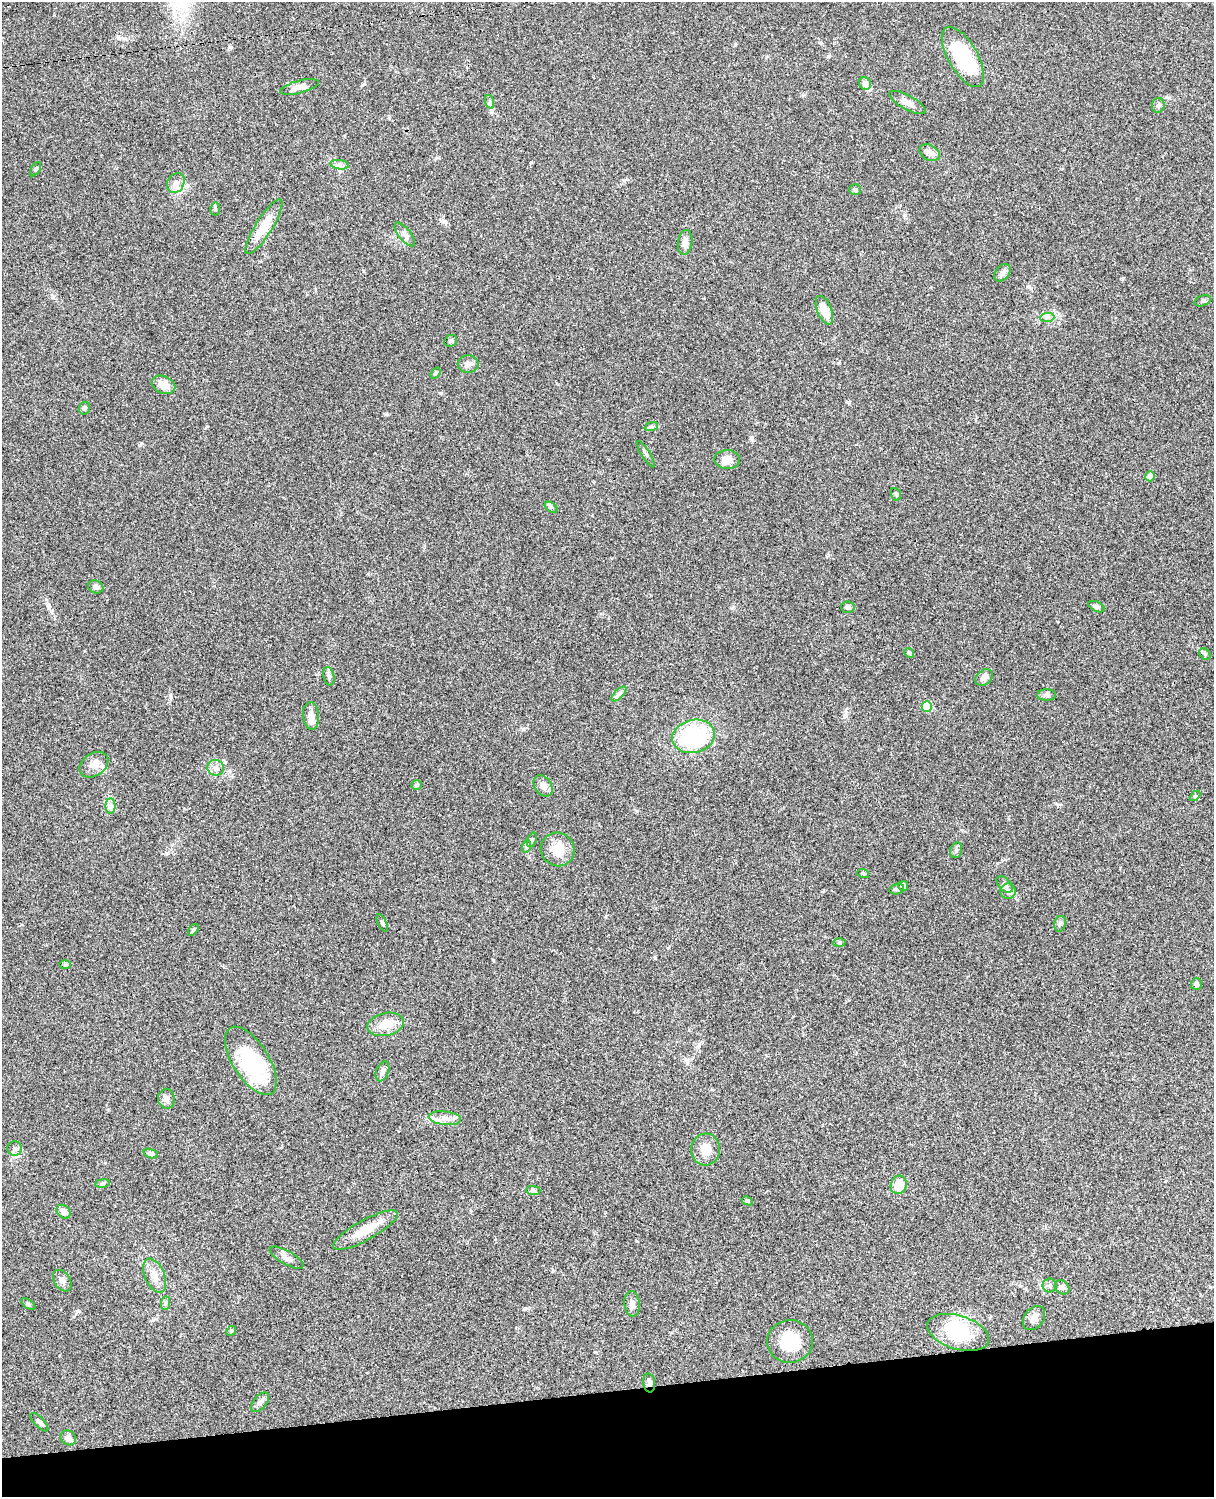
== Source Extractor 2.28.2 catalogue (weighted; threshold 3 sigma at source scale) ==
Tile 10 of 4 x 3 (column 2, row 3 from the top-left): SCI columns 1333-2544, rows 277-1771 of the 5086 x 4925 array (HDU 1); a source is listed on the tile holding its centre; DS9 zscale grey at full resolution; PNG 1216 x 1499 px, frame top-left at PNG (2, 2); each listed source drawn as its Kron ellipse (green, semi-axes under 4 px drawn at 4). Shown black and unused: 7% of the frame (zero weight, under 3 of 4 exposures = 6% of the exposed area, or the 3 px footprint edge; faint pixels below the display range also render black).
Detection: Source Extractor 2.28.2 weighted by HDU 2 'WHT'; one run over the whole footprint, this tile lists its part. Background 0.0759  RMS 0.0057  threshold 0.0258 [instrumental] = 3 sigma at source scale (4.5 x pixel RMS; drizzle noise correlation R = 1.50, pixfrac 1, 0.05/0.05 arcsec/px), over >= 5 px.
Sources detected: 99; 2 inside a brighter object's white glare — neither listed nor drawn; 4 inside a brighter listed object's ellipse — not listed separately; the other 93 listed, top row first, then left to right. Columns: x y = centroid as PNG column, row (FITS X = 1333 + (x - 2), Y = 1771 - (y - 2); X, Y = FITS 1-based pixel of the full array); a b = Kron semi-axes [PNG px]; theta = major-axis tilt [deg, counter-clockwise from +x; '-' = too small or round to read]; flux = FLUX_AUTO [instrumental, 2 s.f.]
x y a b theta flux
963 57 34 14 -60 43
865 84 6 6 - 2.6
299 87 20 6 15 4.5
490 102 7 4 -72 1.1
907 102 20 7 -28 3.8
1158 105 7 6 - 1.4
930 153 11 7 -27 2.9
339 165 9 4 -8 1.9
35 169 8 4 58 1
176 183 10 8 63 4.1
855 190 6 5 - 0.84
215 209 6 5 - 0.82
264 227 32 8 58 12
405 234 14 6 -51 2.3
685 242 12 7 81 2.8
1002 273 10 6 50 2
1203 301 8 5 20 1.1
824 310 15 7 -68 9.3
1047 317 7 4 2 1.6
451 341 7 5 31 1
468 364 10 9 - 2.2
436 373 6 4 52 0.82
164 385 12 8 -25 6
84 408 6 5 - 1.3
651 427 7 4 19 0.92
646 454 15 3 -58 1.2
727 460 13 9 -1 5.2
1150 476 5 5 - 4.3
896 494 6 5 - 0.8
551 507 7 4 -36 0.99
96 587 8 6 -21 1.8
848 607 7 6 - 1.3
1096 607 9 5 -25 1.3
909 653 5 4 - 0.84
1205 654 6 5 - 0.86
329 676 9 5 -77 1.6
984 677 10 7 38 2.8
619 694 9 3 45 1.4
1046 695 9 5 0 1.6
927 706 5 5 - 23
311 716 14 8 -84 3.9
693 736 21 16 14 48
94 765 16 11 36 5.3
216 768 8 7 - 2.4
417 785 5 5 - 0.74
543 786 12 8 -55 3.1
1195 796 6 4 44 0.68
111 806 8 5 90 1.8
532 840 7 4 69 1
527 846 6 4 71 1
558 849 17 16 - 11
956 850 8 5 72 1.2
863 873 6 3 -19 0.64
1005 884 10 6 -46 1.6
903 886 5 4 - 1.4
897 889 7 5 20 0.98
1008 891 8 7 - 2.1
382 923 9 3 -65 0.81
1060 924 8 6 72 1.3
193 930 7 4 52 0.93
839 942 6 4 -1 0.75
65 965 6 4 1 0.72
1196 984 6 5 - 1.5
386 1024 18 11 12 9
251 1061 39 18 -58 42
382 1071 10 6 69 1.9
166 1099 10 8 -87 2.3
445 1118 16 7 -6 3.9
15 1148 7 7 - 1.7
705 1149 16 14 85 7.1
151 1154 7 4 -17 1.3
102 1183 7 3 9 0.82
899 1185 9 7 69 9.5
533 1190 7 4 -1 0.91
747 1201 6 4 -27 0.72
63 1212 8 6 -46 3
365 1230 36 10 29 12
286 1258 19 7 -29 3.2
155 1276 18 9 -66 5.8
62 1281 12 8 -57 2.5
1049 1285 7 7 - 1.5
1062 1287 8 6 -39 1.9
166 1303 7 4 89 1.1
28 1304 8 4 -36 0.86
632 1304 12 7 -84 2.7
1034 1318 13 9 52 3.4
231 1331 5 4 - 0.66
958 1332 32 17 -17 28
790 1342 23 21 5 17
649 1383 9 6 -82 1.7
260 1402 11 6 49 2.7
39 1422 12 5 -46 1.4
68 1438 8 7 - 2.5
Overlapping masked pixels (flux is a lower limit): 1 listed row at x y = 649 1383
Unlisted compact peaks at least as high as the median listed source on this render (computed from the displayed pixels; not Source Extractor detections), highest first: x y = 170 695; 231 47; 389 118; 441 393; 905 215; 141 443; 77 1311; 364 84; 531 162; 655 958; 751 437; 1123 278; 493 960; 668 948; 386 414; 523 729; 735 44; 828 57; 624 180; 207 426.